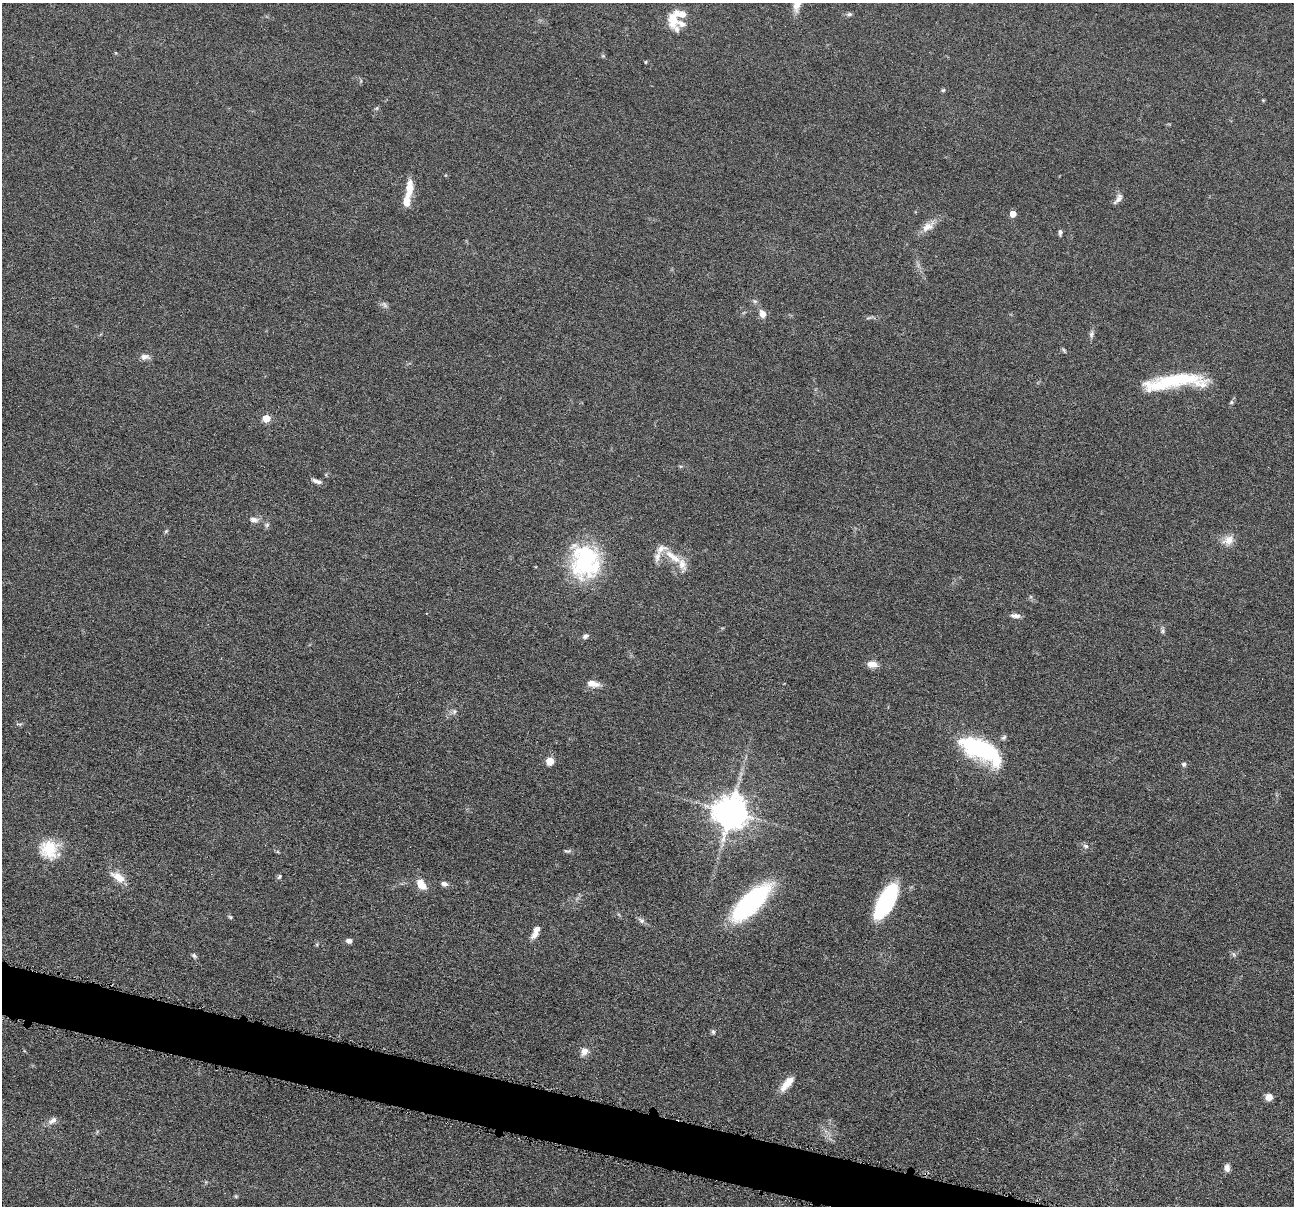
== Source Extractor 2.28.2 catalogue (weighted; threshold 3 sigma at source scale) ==
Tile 6 of 4 x 4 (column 2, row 2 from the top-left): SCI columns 1298-2589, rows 2660-3863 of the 5180 x 5196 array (HDU 1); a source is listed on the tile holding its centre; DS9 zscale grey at full resolution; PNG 1296 x 1208 px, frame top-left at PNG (2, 3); no overlay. Shown black and unused: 3% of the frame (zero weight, under 4 of 8 exposures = <1% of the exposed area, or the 3 px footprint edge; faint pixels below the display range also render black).
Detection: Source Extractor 2.28.2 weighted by HDU 2 'WHT'; one run over the whole footprint, this tile lists its part. Background 0.0365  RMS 0.0033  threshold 0.0134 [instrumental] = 3 sigma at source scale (4.09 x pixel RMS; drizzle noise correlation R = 1.36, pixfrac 0.8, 0.05/0.05 arcsec/px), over >= 5 px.
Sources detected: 64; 1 too faint to see at this stretch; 1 inside a brighter object's white glare — not listed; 8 inside a brighter listed object's ellipse — not listed separately; the other 54 listed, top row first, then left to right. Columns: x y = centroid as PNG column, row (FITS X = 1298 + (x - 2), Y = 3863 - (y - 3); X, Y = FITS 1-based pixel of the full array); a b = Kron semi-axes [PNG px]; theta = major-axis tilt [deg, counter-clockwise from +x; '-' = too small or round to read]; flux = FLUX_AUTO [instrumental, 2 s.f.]
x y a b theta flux
849 14 7 5 3 0.6
674 18 32 15 89 6.3
943 90 5 5 - 0.42
377 108 6 4 71 0.43
409 188 22 8 85 4.7
1118 199 16 6 52 1.4
1013 214 5 5 - 3.3
927 227 16 10 33 2.9
1060 232 8 4 89 0.65
755 301 6 5 - 0.61
763 314 7 6 - 2.6
1091 334 9 6 70 0.88
1064 350 7 4 -70 0.4
144 357 12 7 -3 1.6
1174 381 67 14 7 21
266 418 5 5 - 7.3
315 480 8 6 -12 1
254 520 10 6 -13 1.5
267 525 7 5 45 0.62
1228 540 16 12 28 2.9
657 557 17 8 72 2.1
673 557 31 9 -38 5.4
585 560 36 28 89 34
1015 616 13 6 -5 1.3
1162 631 7 5 75 0.61
585 636 8 6 27 0.91
872 664 13 8 -11 2.3
593 684 16 8 -13 2.6
454 712 6 6 - 0.71
1004 738 8 5 48 0.64
981 749 51 21 -31 32
550 761 5 5 - 8.7
1184 764 6 6 - 0.67
731 811 10 9 - 660
1086 846 8 5 -26 0.75
49 849 23 22 - 9.3
567 851 10 4 -7 0.61
118 877 19 9 -32 3.9
279 877 8 4 54 0.53
421 884 11 8 -53 4.1
444 884 8 6 -21 1
886 901 34 13 61 32
751 902 37 14 45 55
230 917 6 5 - 0.43
641 921 10 6 -32 0.98
535 932 18 7 64 2.2
349 941 7 6 - 1.1
194 955 7 5 -38 0.62
713 1032 7 5 -69 0.54
584 1051 9 8 - 2.1
788 1082 21 8 47 3.5
1269 1097 8 7 - 2
53 1121 12 7 39 1.6
1227 1168 8 6 -82 1.5